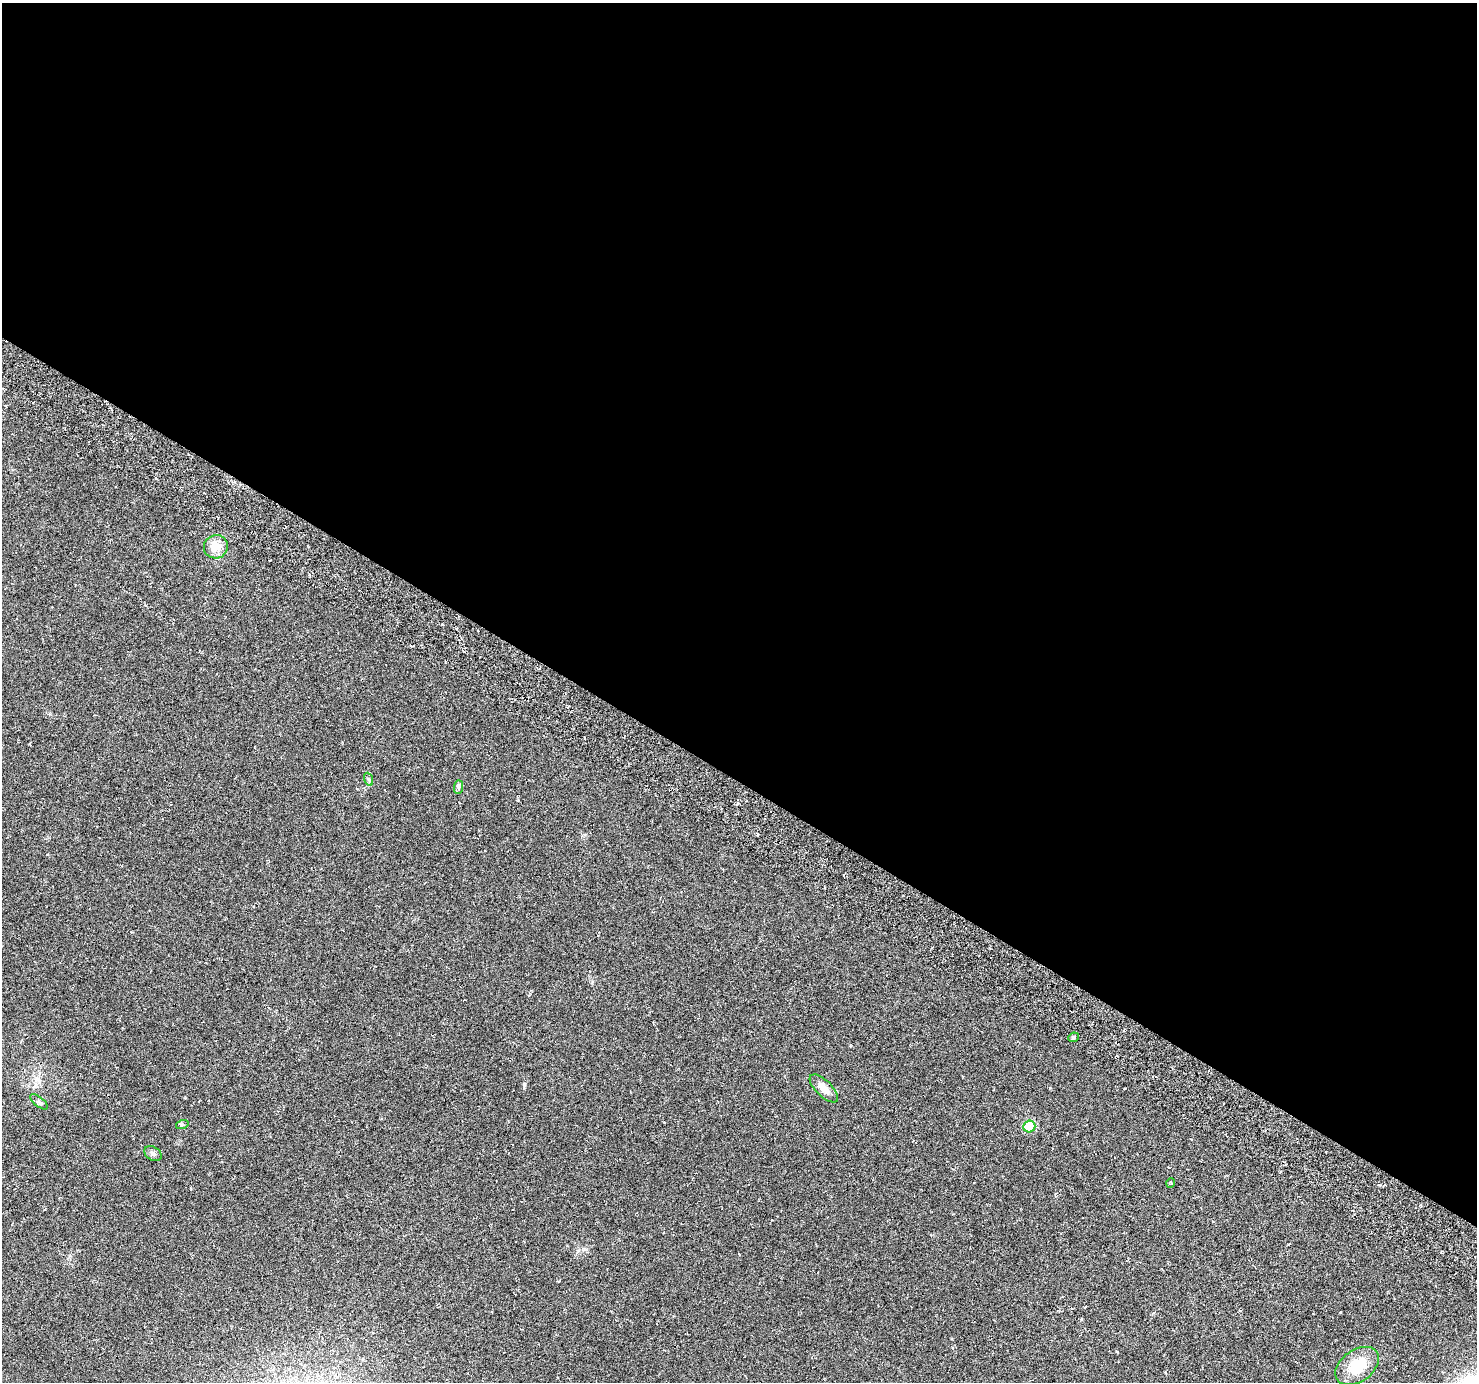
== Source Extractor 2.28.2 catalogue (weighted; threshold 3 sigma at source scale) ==
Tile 3 of 4 x 4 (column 3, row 1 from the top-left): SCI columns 2983-4457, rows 4379-5758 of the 5972 x 6063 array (HDU 1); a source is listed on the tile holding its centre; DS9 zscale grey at full resolution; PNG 1479 x 1384 px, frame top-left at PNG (2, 3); each listed source drawn as its Kron ellipse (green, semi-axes under 4 px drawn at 4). Shown black and unused: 56% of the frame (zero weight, under 3 of 6 exposures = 3% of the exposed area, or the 3 px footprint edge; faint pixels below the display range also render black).
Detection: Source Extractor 2.28.2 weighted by HDU 2 'WHT'; one run over the whole footprint, this tile lists its part. Background -0.00391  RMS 0.0056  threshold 0.0231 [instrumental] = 3 sigma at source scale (4.09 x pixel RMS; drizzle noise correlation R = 1.36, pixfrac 0.8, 0.0396/0.0396 arcsec/px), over >= 5 px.
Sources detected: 11; all 11 listed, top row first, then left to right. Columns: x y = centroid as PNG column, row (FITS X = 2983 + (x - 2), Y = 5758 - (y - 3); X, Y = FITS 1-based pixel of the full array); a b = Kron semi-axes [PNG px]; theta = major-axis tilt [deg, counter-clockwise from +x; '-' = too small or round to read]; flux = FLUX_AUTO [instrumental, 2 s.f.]
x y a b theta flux
216 547 12 11 - 7.1
368 779 7 4 -70 0.91
458 787 7 4 89 1
1073 1037 5 4 - 0.91
824 1088 18 8 -44 5
39 1102 11 4 -39 1.3
182 1125 6 4 18 0.71
1029 1126 6 6 - 25
153 1154 9 6 -32 1.5
1171 1183 5 4 - 0.58
1357 1366 24 16 35 15
Unlisted compact peaks at least as high as the median listed source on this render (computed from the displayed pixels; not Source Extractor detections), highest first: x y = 524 1085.